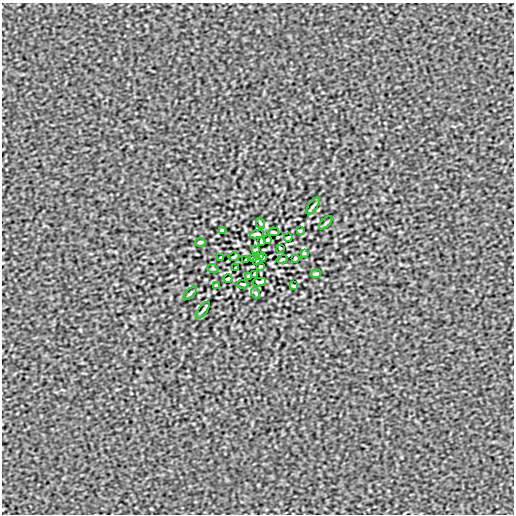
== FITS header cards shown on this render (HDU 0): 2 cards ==
NAXIS1  =                  512
NAXIS2  =                  512

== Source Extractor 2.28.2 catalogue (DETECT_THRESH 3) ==
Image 512 x 512 px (HDU 0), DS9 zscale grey, 1 PNG px = 1 image px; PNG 516 x 516 px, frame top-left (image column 1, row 512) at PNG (2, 3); each listed source drawn as its Kron ellipse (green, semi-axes under 4 px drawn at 4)
Background -7.21e-09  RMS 9.7e-07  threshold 2.90e-06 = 3 sigma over >= 5 px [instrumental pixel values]
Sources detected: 37; all 37 listed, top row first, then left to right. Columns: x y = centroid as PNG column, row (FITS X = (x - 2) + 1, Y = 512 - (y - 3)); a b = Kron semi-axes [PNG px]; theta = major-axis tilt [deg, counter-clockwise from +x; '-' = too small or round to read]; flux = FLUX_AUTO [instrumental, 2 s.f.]
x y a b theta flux
313 206 10 3 54 9.9e-05
260 223 5 3 - 6.2e-05
326 223 8 3 45 6.6e-05
223 230 4 2 - 6.1e-05
300 231 3 2 - 4.9e-05
273 232 6 2 -5 6.2e-05
257 234 7 2 8 1.0e-04
288 237 4 2 - 8.6e-05
267 240 3 2 - 5.9e-05
200 242 5 3 - 8.0e-05
261 242 4 3 - 8.0e-05
280 248 3 2 - 5.3e-05
255 250 3 2 - 5.1e-05
304 253 3 2 - 4.6e-05
259 255 4 3 - 7.4e-05
234 257 5 2 - 5.5e-05
263 257 4 2 - 7.3e-05
221 258 3 2 - 6.3e-05
295 258 3 2 - 6.3e-05
253 259 4 2 - 7.8e-05
282 259 5 2 - 5.5e-05
246 260 3 2 - 4.8e-05
257 261 4 3 - 7.0e-05
261 266 3 2 - 5.1e-05
236 268 3 2 - 5.3e-05
213 269 5 3 - 5.5e-05
255 274 4 3 - 8.0e-05
316 274 5 3 - 8.0e-05
249 276 3 2 - 5.9e-05
228 279 4 2 - 8.6e-05
259 282 7 2 8 1.0e-04
243 284 6 2 -5 6.2e-05
216 285 3 2 - 4.9e-05
293 286 4 2 - 6.2e-05
190 293 8 3 45 6.6e-05
256 293 5 3 - 6.2e-05
203 310 10 3 54 9.9e-05